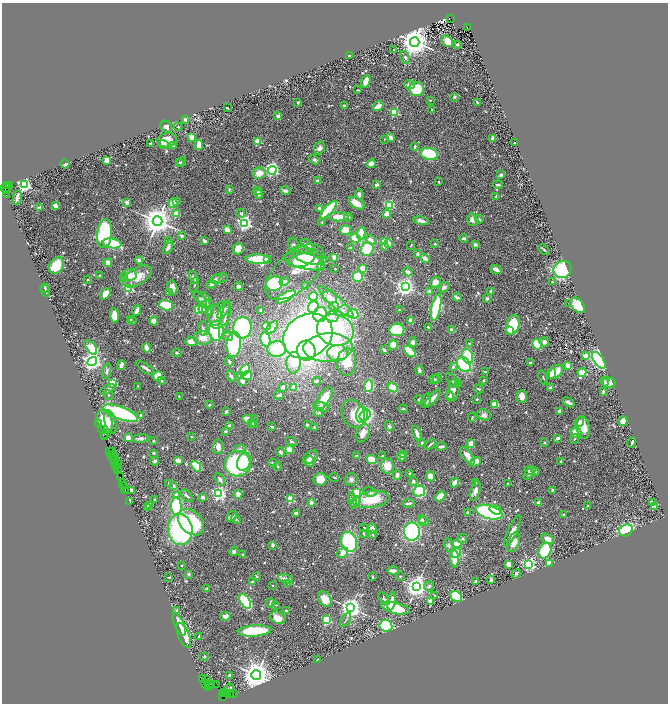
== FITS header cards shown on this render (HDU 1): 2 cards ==
NAXIS1  =                 1332
NAXIS2  =                 1403

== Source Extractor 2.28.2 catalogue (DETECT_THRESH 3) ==
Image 1332 x 1403 px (HDU 1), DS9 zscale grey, zoomed out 1/2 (1 PNG px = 2 x 2 image px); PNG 670 x 706 px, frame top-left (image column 1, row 1402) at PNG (2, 3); each listed source drawn as its Kron ellipse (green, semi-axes under 4 px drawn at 4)
Background 1.23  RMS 0.036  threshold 0.109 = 3 sigma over >= 5 px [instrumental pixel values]
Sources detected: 767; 58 cannot appear on this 1/2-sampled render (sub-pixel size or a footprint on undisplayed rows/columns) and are neither listed nor drawn; of the other 709, the 500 brightest by FLUX_AUTO listed and drawn (209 fainter detections omitted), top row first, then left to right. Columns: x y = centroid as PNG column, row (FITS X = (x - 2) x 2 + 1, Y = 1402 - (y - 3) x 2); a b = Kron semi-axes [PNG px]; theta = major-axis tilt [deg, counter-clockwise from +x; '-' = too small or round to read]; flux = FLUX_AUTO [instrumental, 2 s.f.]
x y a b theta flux
450 19 3 2 - 170
467 28 2 2 - 80
448 41 6 5 - 100
415 42 5 4 - 14000
457 44 2 2 - 27
394 50 3 2 - 8.1
350 55 3 2 - 12
405 57 6 4 -65 16
366 81 6 4 68 71
409 85 5 4 - 28
416 89 7 7 - 340
358 90 3 2 - 7.8
454 97 2 2 - 21
430 100 2 2 - 18
477 102 3 2 - 9.8
298 103 3 2 - 7.1
344 105 3 2 - 11
378 106 6 3 33 78
227 108 3 2 - 11
432 110 2 2 - 19
395 112 3 3 - 600
278 116 4 3 - 22
185 120 2 2 - 74
166 127 6 5 - 30
178 127 4 4 - 10
192 137 3 2 - 160
390 138 4 3 - 42
493 138 3 3 - 47
384 139 2 2 - 8.7
167 140 9 7 12 100
258 141 3 3 - 220
514 143 2 2 - 20
150 144 3 2 - 9.8
163 144 5 3 - 10
173 145 4 3 - 15
199 145 5 3 - 130
415 146 4 3 - 13
319 148 7 5 60 31
429 154 9 5 -12 450
107 160 3 3 - 110
314 160 5 4 - 15
180 162 3 3 - 8.8
181 162 5 3 - 10
65 164 4 3 - 12
371 164 4 4 - 63
272 170 5 4 - 1100
259 173 6 5 - 91
501 175 3 3 - 24
318 181 4 2 - 20
439 182 2 2 - 9
7 185 2 1 - 150
10 185 3 2 - 180
24 185 4 3 - 2000
377 185 4 3 - 13
498 185 5 2 - 15
6 188 5 3 - 510
229 189 3 3 - 8.9
7 190 2 1 - 330
257 191 4 3 - 16
285 191 5 3 - 24
259 194 4 3 - 25
359 194 5 3 - 26
6 195 2 1 - 620
496 196 3 2 - 8.6
17 197 7 3 79 18
176 202 2 2 - 12
127 203 2 2 - 98
173 203 5 4 - 110
356 203 9 5 -32 110
389 205 3 3 - 720
56 206 4 3 - 65
39 208 2 2 - 85
319 208 4 3 - 14
329 210 11 4 47 630
176 213 3 2 - 190
241 213 4 3 - 17
386 214 4 3 - 54
338 217 10 4 0 130
348 217 4 4 - 12
479 219 4 2 - 11
472 220 6 5 - 36
157 221 5 4 - 13000
421 221 7 3 -11 32
322 222 2 2 - 10
245 223 4 3 - 2300
227 230 4 3 - 53
345 230 6 5 - 93
361 233 6 3 81 210
104 234 14 7 83 590
181 236 3 3 - 17
355 238 5 4 - 150
464 238 4 3 - 24
168 240 2 2 - 7.5
371 240 5 4 - 45
204 241 3 2 - 20
385 242 4 4 - 150
112 243 9 5 -9 250
389 243 4 3 - 56
435 244 2 2 - 9.5
475 244 2 2 - 56
293 245 8 5 -80 22
308 245 8 4 -41 28
411 245 3 2 - 7.5
168 247 7 3 62 25
384 247 3 2 - 26
351 248 4 3 - 13
238 249 6 5 - 130
367 249 7 6 - 300
544 249 6 2 -42 10
418 254 3 3 - 17
307 255 17 7 -19 140
334 257 4 3 - 25
258 259 12 5 -1 380
267 259 3 3 - 18
323 259 2 2 - 41
425 259 5 3 - 44
139 260 4 4 - 17
301 260 14 6 16 320
305 261 21 8 -15 540
108 263 4 3 - 56
56 266 9 6 56 170
321 266 2 2 - 58
335 268 2 2 - 12
363 268 3 3 - 110
496 269 6 3 -22 42
562 269 9 8 - 770
295 272 36 19 42 230
408 272 5 4 - 33
100 275 2 2 - 13
129 275 7 6 - 82
137 276 16 8 31 100
123 277 3 2 - 11
358 277 5 5 - 350
194 278 6 4 -63 22
219 278 9 5 14 18
88 279 2 2 - 8.3
214 281 9 3 50 34
284 281 5 3 - 19
435 282 6 5 - 67
552 282 3 3 - 7.9
274 284 8 7 - 570
195 285 8 2 82 8.5
211 285 5 4 - 16
239 286 4 4 - 21
305 286 2 2 - 31
405 287 4 4 - 4200
444 287 6 4 35 23
45 288 4 2 - 13
129 288 3 3 - 680
172 288 7 5 -76 51
46 291 6 2 -70 8.7
491 291 4 4 - 26
429 292 3 3 - 39
170 293 4 3 - 15
106 294 6 4 54 75
313 296 4 3 - 150
286 297 11 4 28 140
330 297 7 6 - 37
457 297 5 2 - 25
200 299 9 4 -43 18
487 299 3 2 - 23
205 300 8 5 -59 26
336 302 23 5 -41 150
207 304 4 3 - 25
569 304 4 3 - 9.4
166 305 7 5 -16 300
577 305 9 6 -47 200
334 306 5 3 - 9.7
313 307 6 5 - 410
436 308 13 4 78 460
198 309 4 3 - 140
203 309 4 4 - 37
224 310 10 4 59 25
261 310 3 2 - 18
343 310 7 5 27 31
399 310 3 2 - 7.8
137 311 6 3 68 46
211 312 3 3 - 36
353 314 6 4 -45 340
114 315 7 4 -86 82
215 315 10 7 -86 47
220 315 14 9 64 79
320 315 7 6 - 330
332 317 6 5 - 31
225 319 20 3 78 41
131 320 2 2 - 32
133 321 2 2 - 11
154 321 4 4 - 56
411 321 4 2 - 35
513 325 10 6 73 280
266 326 4 3 - 280
272 327 7 4 51 41
428 327 2 2 - 9.6
203 328 7 5 -82 19
242 328 11 9 85 620
335 330 18 15 -16 940
397 330 7 6 - 470
451 330 2 2 - 80
216 331 10 7 -89 670
510 331 4 3 - 29
308 336 26 21 30 4100
228 337 5 4 - 27
203 338 9 7 -2 80
265 340 7 5 -76 370
191 341 6 5 - 65
413 342 5 4 - 25
544 342 5 4 - 35
234 344 13 7 86 580
469 344 4 3 - 12
537 344 5 3 - 230
393 345 5 4 - 130
91 347 8 4 -53 380
147 348 4 3 - 81
328 348 25 14 3 420
277 349 9 7 6 220
384 350 3 2 - 19
306 351 10 9 - 1400
410 351 7 4 -43 300
177 353 5 3 - 9.2
338 353 10 8 2 180
468 356 7 5 -69 260
585 356 3 2 - 84
599 360 9 5 -55 1900
92 361 5 4 - 4100
229 362 5 3 - 14
347 362 14 9 84 310
294 363 11 7 86 200
530 363 4 2 - 16
121 365 5 3 - 38
464 365 8 6 -46 560
568 366 2 2 - 130
453 367 3 3 - 16
145 368 11 3 -35 26
245 370 6 4 57 600
419 370 5 3 - 26
107 371 8 4 74 20
485 372 3 2 - 9.3
556 372 8 5 48 100
551 373 6 4 73 69
582 373 4 3 - 330
158 376 5 4 - 110
231 376 6 3 -56 20
240 376 4 3 - 45
247 376 5 4 - 120
543 377 7 2 -73 8.1
437 378 5 3 - 8.8
433 379 5 4 - 16
452 380 8 3 -56 12
162 381 4 3 - 9.6
243 381 3 2 - 110
316 381 4 3 - 19
483 381 3 2 - 9.4
605 381 5 3 - 13
113 383 3 3 - 460
458 383 3 3 - 21
609 383 6 5 - 38
138 386 4 3 - 7.3
368 386 6 4 87 520
283 387 3 3 - 27
393 387 5 4 - 210
294 388 3 3 - 140
550 388 4 3 - 23
108 389 8 4 29 20
479 389 5 3 - 8.6
453 390 12 6 77 44
603 391 3 2 - 8.9
108 395 5 3 - 10
279 395 5 3 - 23
450 396 4 3 - 33
179 397 4 2 - 11
522 397 6 5 - 49
324 398 12 5 59 160
433 398 11 3 50 41
477 399 2 2 - 19
419 400 5 4 - 13
426 401 7 5 74 30
568 402 6 3 -30 31
495 404 4 3 - 110
209 405 3 3 - 10
321 407 8 4 -13 35
403 409 5 3 - 8.4
226 411 3 2 - 21
559 412 3 3 - 22
121 413 18 6 -21 1200
319 413 5 3 - 11
353 414 14 11 -66 160
141 415 3 3 - 18
362 415 8 6 90 1100
365 415 6 5 - 500
484 415 7 5 -22 27
472 417 4 3 - 7.1
248 419 5 3 - 140
105 421 12 7 -67 170
254 421 6 3 73 9.1
623 421 5 4 - 67
110 422 12 5 -74 46
579 422 5 3 - 26
99 424 2 1 - 76
251 424 3 2 - 10
254 424 3 3 - 12
307 425 3 2 - 14
229 426 2 2 - 63
389 426 5 3 - 15
272 427 3 2 - 7.1
314 427 4 3 - 10
583 427 11 6 -79 150
101 430 2 1 - 40
225 431 3 3 - 11
576 432 5 5 - 120
363 433 9 6 66 67
417 433 8 3 -71 31
105 435 2 1 - 61
192 436 2 2 - 12
105 437 3 1 - 150
128 437 3 2 - 150
141 438 8 3 4 29
557 438 3 2 - 19
574 439 5 3 - 7.3
153 441 3 3 - 7.7
291 441 6 3 -28 10
422 443 3 2 - 10
544 443 3 3 - 7.9
632 443 5 2 - 17
430 444 6 2 40 10
471 444 4 3 - 130
441 446 5 2 - 21
218 447 7 5 85 45
240 449 6 4 -11 13
289 450 3 3 - 96
110 451 2 1 - 98
112 452 2 1 - 57
280 452 5 3 - 17
154 453 3 3 - 8.3
403 454 2 2 - 120
111 455 2 1 - 32
357 455 4 2 - 9.7
115 456 3 2 - 250
382 456 4 3 - 7.5
467 456 10 5 -52 70
311 457 8 5 37 39
402 457 4 3 - 17
113 460 4 1 - 210
178 460 4 3 - 76
372 460 5 4 - 180
155 461 4 3 - 13
561 461 2 2 - 12
115 462 2 1 - 150
244 462 9 6 69 140
310 462 5 4 - 23
475 462 6 4 36 64
273 463 4 3 - 8.7
117 464 2 2 - 130
238 464 13 12 - 880
115 465 2 1 - 43
196 466 6 4 -49 290
277 466 4 3 - 7.7
387 466 7 6 - 110
117 467 3 2 - 260
117 470 4 2 - 74
528 471 4 2 - 7.3
536 471 4 4 - 10
410 473 3 3 - 9.8
529 473 8 4 49 20
397 475 5 4 - 30
120 476 3 2 - 85
431 476 5 4 - 67
334 478 5 2 - 7.3
220 479 7 4 -55 20
320 479 6 6 - 100
351 479 6 6 - 23
413 481 4 4 - 18
123 483 3 1 - 160
169 483 2 2 - 23
455 483 5 2 - 51
475 483 3 3 - 13
508 484 2 2 - 9.3
124 486 2 2 - 39
174 486 3 3 - 19
125 488 2 1 - 83
126 490 3 1 - 120
552 490 3 3 - 13
132 491 3 3 - 29
419 491 6 5 - 380
475 491 10 5 73 32
356 492 3 3 - 450
370 492 7 4 -10 22
219 493 4 3 - 1900
238 494 4 4 - 34
176 495 4 3 - 40
187 496 8 3 -42 16
440 496 6 4 44 130
203 497 4 3 - 23
155 499 2 2 - 7.6
290 499 3 3 - 430
352 500 8 3 -79 24
371 500 18 8 9 230
130 501 2 1 - 35
355 502 6 4 50 33
311 503 3 3 - 32
408 503 6 2 10 17
538 503 4 3 - 24
652 503 4 3 - 44
150 505 4 3 - 25
176 506 9 5 -88 440
588 506 2 2 - 20
147 507 2 2 - 150
655 507 4 3 - 20
495 510 6 4 -19 66
489 512 14 6 -15 910
296 513 3 2 - 43
467 513 4 3 - 15
564 515 3 3 - 15
231 516 6 3 43 26
236 519 5 3 - 10
422 519 4 4 - 15
424 521 5 3 - 13
191 522 15 10 -45 570
364 528 2 2 - 11
180 529 15 12 -84 1500
372 529 5 4 - 53
626 530 7 5 25 420
512 531 17 4 66 50
412 532 9 8 - 840
363 533 4 2 - 8.3
372 535 3 3 - 12
462 538 5 4 - 12
548 539 7 4 -29 64
349 542 10 7 -72 750
514 542 10 5 67 91
456 544 5 4 - 53
273 545 2 2 - 71
449 545 7 5 -76 20
234 551 5 4 - 16
545 551 8 6 69 350
343 553 6 4 42 71
456 553 5 4 - 360
243 555 3 3 - 9
454 559 9 4 -90 110
549 563 4 3 - 70
508 564 4 3 - 59
529 564 3 3 - 1900
182 565 2 2 - 13
393 571 5 3 - 44
189 574 4 3 - 16
516 574 5 4 - 10
257 576 2 2 - 24
400 576 2 2 - 8.6
169 577 3 2 - 9.7
372 577 3 2 - 9.2
285 579 7 3 -15 37
491 580 3 2 - 22
476 581 3 2 - 9.7
252 582 4 3 - 16
288 583 2 2 - 9.3
273 585 2 2 - 16
429 586 5 5 - 15
416 587 4 4 - 6100
207 589 3 3 - 13
434 596 2 2 - 13
456 597 6 5 - 490
325 599 8 6 -61 98
384 599 7 3 -50 14
245 601 8 4 -57 680
392 601 9 3 80 39
430 602 4 3 - 45
271 603 5 3 - 23
276 605 4 2 - 7
351 608 4 4 - 6200
395 608 14 5 -14 270
177 610 2 2 - 25
286 610 3 2 - 8.9
225 616 5 4 - 33
278 618 8 6 -24 61
326 620 3 3 - 780
346 620 8 2 56 9.7
179 624 12 5 -66 120
386 626 6 5 - 920
254 631 17 5 4 410
184 635 13 5 -67 140
199 636 2 2 - 42
204 657 4 3 - 11
318 659 3 2 - 7.2
230 675 3 3 - 12
256 675 5 5 - 13000
202 679 3 1 - 38
206 680 3 1 - 33
205 683 4 2 - 130
208 684 2 2 - 69
210 684 2 1 - 47
212 684 2 1 - 100
216 685 2 1 - 150
209 686 2 2 - 92
211 686 2 2 - 68
230 688 4 2 - 18
223 693 3 2 - 200
228 693 2 1 - 37
234 693 2 1 - 220
226 694 3 2 - 60
230 694 4 1 - 140
222 696 2 1 - 41
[209 fainter detections neither listed nor drawn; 58 sub-pixel or undisplayed-footprint detections neither listed nor drawn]